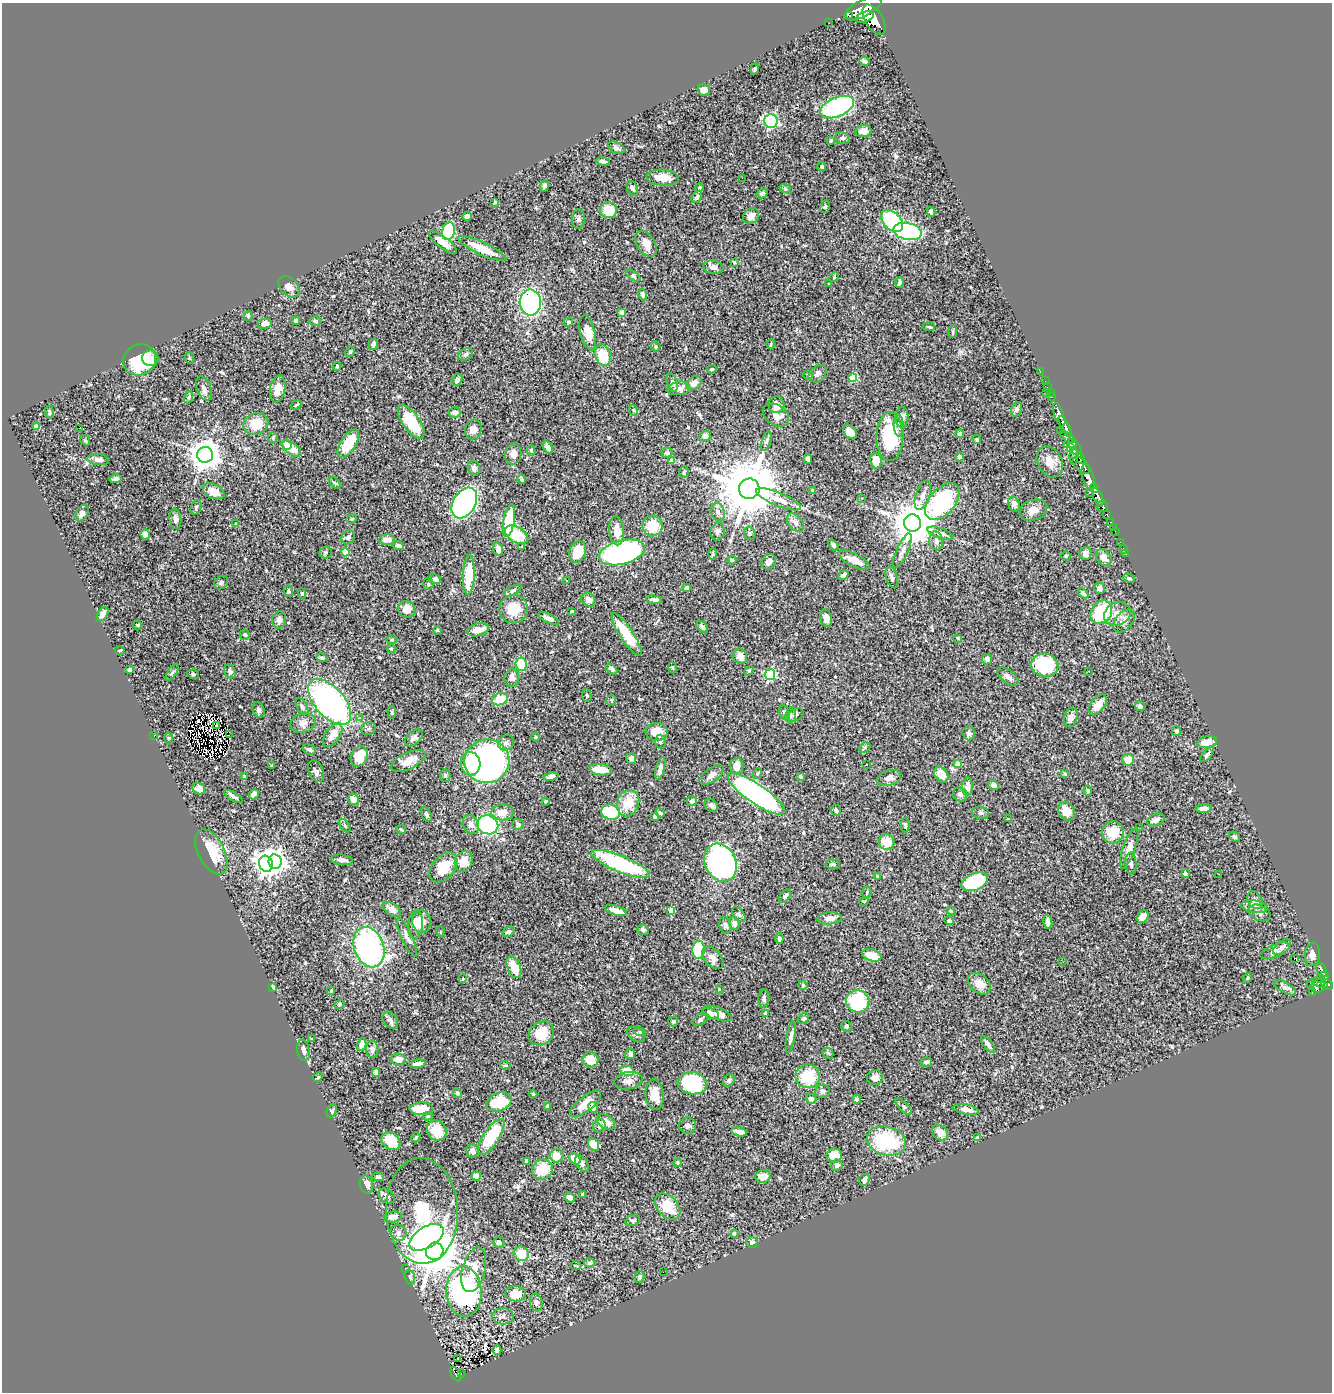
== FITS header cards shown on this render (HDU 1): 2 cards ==
NAXIS1  =                 1330
NAXIS2  =                 1390

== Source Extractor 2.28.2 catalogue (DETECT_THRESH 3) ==
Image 1330 x 1390 px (HDU 1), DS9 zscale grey, 1 PNG px = 1 image px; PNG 1334 x 1394 px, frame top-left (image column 1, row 1390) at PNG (2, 3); each listed source drawn as its Kron ellipse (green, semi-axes under 4 px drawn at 4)
Background 0.836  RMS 0.026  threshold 0.0773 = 3 sigma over >= 5 px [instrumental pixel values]
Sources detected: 537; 2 with non-positive FLUX_AUTO (blend fragments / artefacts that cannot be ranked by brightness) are neither listed nor drawn; of the other 535, the 500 brightest by FLUX_AUTO listed and drawn (35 fainter detections omitted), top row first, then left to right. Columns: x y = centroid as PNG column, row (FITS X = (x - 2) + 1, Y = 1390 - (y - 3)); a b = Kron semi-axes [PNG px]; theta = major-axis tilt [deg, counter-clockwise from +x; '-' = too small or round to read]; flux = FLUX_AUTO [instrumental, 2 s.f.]
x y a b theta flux
863 8 20 8 27 6200
850 15 3 3 - 9800
864 17 9 5 21 1800
874 20 16 8 -59 5500
828 23 2 2 - 8.3
864 61 5 3 - 5.3
755 69 5 3 - 2.4
704 90 6 5 - 9.5
837 107 18 9 23 230
771 121 7 6 - 250
863 131 8 6 7 13
842 138 7 5 -16 3.6
830 141 4 3 - 2.6
616 148 9 5 -26 4.5
603 161 7 3 -6 4.7
821 167 4 4 - 3.5
663 178 16 8 -4 26
742 178 2 2 - 27
545 186 6 4 75 4.3
699 187 4 4 - 2.2
632 188 8 5 -66 5.2
785 188 6 4 -21 2.2
762 194 6 4 27 3
697 197 7 4 57 3.9
495 202 4 4 - 2
825 207 6 5 - 2.8
608 210 8 8 - 38
931 212 5 3 - 3.9
467 216 4 4 - 4.7
751 216 8 7 - 8.7
578 219 9 6 83 5.4
892 221 13 8 -45 190
448 231 9 6 74 120
907 231 14 8 -12 400
443 242 17 5 -38 19
646 244 14 9 -58 18
482 249 26 6 -25 35
734 262 3 3 - 2.1
713 267 10 6 -9 8
633 276 8 4 -33 2.7
834 277 5 3 - 1.8
899 283 5 4 - 5.3
829 284 4 3 - 1.8
289 287 12 8 -45 10
643 294 6 4 -78 5.3
530 303 13 10 -89 300
622 312 4 4 - 13
248 316 5 3 - 2.1
296 321 4 4 - 3
315 321 6 5 - 2.5
568 322 4 4 - 3.1
264 324 7 5 11 9.7
929 327 6 2 -5 1.8
953 331 6 3 -90 2.2
588 333 18 7 -76 27
373 344 6 4 77 5.2
771 344 5 3 - 2.1
655 347 5 5 - 3.1
350 352 5 4 - 2.8
466 354 8 5 29 4.1
603 355 11 8 -71 44
150 358 8 7 - 10
189 358 6 4 -71 1.8
140 360 17 15 28 82
337 366 4 3 - 2.4
712 369 5 3 - 2.3
1040 371 2 2 - 13
818 374 10 7 42 7.3
808 375 4 4 - 2.2
853 378 4 4 - 40
457 380 6 5 - 5.9
1045 381 2 2 - 11
672 383 9 5 -72 4.5
694 383 8 6 40 9.4
1047 387 2 2 - 15
204 388 13 7 -68 8.1
679 388 11 6 10 12
278 389 13 7 79 16
1047 393 3 2 - 35
1050 393 3 3 - 27
189 397 6 4 71 2.2
1051 397 4 3 - 50
296 405 6 3 35 1.9
776 405 8 8 - 13
1017 409 7 5 74 3.7
633 410 5 3 - 1.6
49 412 6 4 -84 3.3
455 412 6 5 - 8.7
776 415 14 10 -35 17
1059 415 12 5 -70 2000
902 417 11 6 88 10
411 422 19 8 -55 77
256 424 12 11 - 33
899 426 11 5 -87 5.3
36 427 4 4 - 19
1065 427 12 4 -63 1700
79 428 3 3 - 23
473 429 10 8 76 11
1060 430 2 2 - 16
850 432 8 5 -50 21
959 434 4 4 - 5.3
705 436 6 5 - 11
890 437 24 13 90 96
1068 437 8 4 -33 680
273 438 6 4 72 2.6
85 440 6 4 -54 2.4
977 440 4 4 - 3.1
766 441 10 4 71 4.1
286 444 5 5 - 6
348 444 16 7 57 47
1070 444 7 3 14 670
548 447 7 4 -66 9.5
1070 447 3 3 - 410
1075 448 8 5 -55 520
292 449 11 6 -38 28
531 450 5 4 - 2.4
667 453 5 5 - 4.8
513 454 10 8 83 11
205 455 8 8 - 2700
1074 456 9 3 88 170
960 457 4 3 - 5.3
1080 458 6 4 -65 510
808 459 5 3 - 4.7
98 460 11 5 -6 8.3
671 461 4 4 - 9.9
876 461 8 5 -83 20
1050 462 16 12 -62 19
1081 466 11 6 -43 1500
474 468 7 6 - 6.5
684 472 6 4 78 2.4
1088 477 13 5 -74 3100
115 479 6 4 13 4.7
522 480 4 4 - 2.6
335 483 7 4 -44 2.6
1094 488 5 3 - 570
749 489 10 10 - 14000
812 490 3 3 - 2.1
213 491 11 7 -25 18
1089 493 3 2 - 32
923 495 15 7 72 10
1098 497 9 4 -67 1300
862 498 3 2 - 2.8
778 499 24 7 -22 23
942 502 22 13 49 230
464 503 16 11 59 400
1014 504 8 5 -72 6
196 507 8 5 67 3
1102 507 6 5 - 370
1033 510 14 10 19 15
718 512 9 6 -75 7.3
82 513 9 6 63 9.4
1106 514 3 3 - 130
175 519 10 6 -83 6.8
352 519 5 4 - 2.1
509 521 16 5 80 120
1111 522 3 3 - 47
795 523 10 7 -50 8.2
913 523 8 8 - 5600
236 524 3 3 - 1.6
653 526 10 10 - 49
1113 527 2 2 - 7.4
617 530 15 7 -85 19
718 531 9 7 78 5.5
1115 531 2 2 - 10
750 533 6 6 - 2.9
940 533 14 5 -19 7.4
145 534 5 4 - 8.1
517 535 13 7 -30 63
348 537 7 6 - 4
387 540 8 5 5 13
936 541 9 7 -81 8.2
1120 542 2 2 - 7.7
833 545 6 4 -54 5
398 546 6 4 -13 3.6
522 547 3 2 - 1.7
498 549 7 4 -78 8.7
1124 549 4 2 - 11
902 551 18 6 66 9.7
345 552 4 4 - 41
578 552 11 8 66 33
622 552 23 12 15 530
326 553 6 5 - 2.9
1086 553 6 6 - 7.7
713 554 6 4 89 2
1126 554 2 2 - 6.9
1066 556 5 4 - 2.1
1104 558 9 6 -49 9.9
732 560 4 2 - 2.5
854 560 17 6 -27 20
769 562 8 7 - 7.3
469 575 20 6 87 64
843 575 6 4 35 5.4
892 577 11 5 -73 6.1
1129 578 6 3 -22 2.8
435 579 6 4 -11 7
567 580 3 3 - 3.5
221 583 7 6 - 3.4
428 584 6 5 - 2.8
687 588 4 4 - 4.4
1099 588 6 5 - 6.3
288 591 5 4 - 4.1
513 591 9 4 27 3.8
302 593 5 4 - 3.2
1083 593 6 4 -44 3.7
589 600 7 6 - 9.4
654 600 8 3 -7 5.6
407 609 8 8 - 18
513 609 14 14 - 41
572 611 4 3 - 2.3
1101 612 12 10 56 94
103 614 8 4 58 8.1
1117 614 14 11 25 21
548 618 11 4 -25 7.5
826 618 9 6 -76 9.8
279 620 8 7 - 7
1124 621 13 8 49 9.9
138 625 5 3 - 1.7
702 627 7 4 -45 4.4
437 630 3 3 - 1.6
478 630 11 6 14 16
627 634 25 6 -56 64
245 635 5 5 - 3.9
958 638 4 3 - 1.9
392 639 6 4 0 2.2
391 649 4 4 - 2.1
120 650 5 3 - 1.7
740 656 8 7 - 15
322 658 5 4 - 3
987 659 5 5 - 6
521 664 7 6 - 61
1045 665 13 11 -13 100
672 667 5 4 - 2.2
612 669 6 4 -43 5.4
130 670 4 4 - 6.6
230 671 7 5 -67 4.7
749 671 5 4 - 2
1089 671 3 2 - 3.6
172 672 10 2 55 2.3
193 674 6 4 -12 2.4
770 675 5 5 - 160
1008 677 12 6 -38 7.8
512 678 9 7 86 7.8
587 695 6 4 -85 2.7
500 699 8 6 22 44
611 700 5 5 - 2.1
330 702 28 14 -48 490
1098 705 12 7 50 20
1140 706 5 4 - 5.2
302 707 9 5 -61 4.8
258 710 8 5 -68 5.1
392 712 6 3 -82 2
784 712 7 5 -78 3.3
791 715 8 5 82 3.9
795 715 8 6 32 4.1
360 717 3 2 - 5.4
1071 717 10 6 74 7.1
303 723 13 9 17 11
217 725 4 3 - 2.8
369 729 7 6 - 4.2
1176 731 5 4 - 2.6
657 732 11 9 -4 27
969 733 7 6 - 6.3
154 735 3 2 - 54
229 735 2 2 - 2.5
333 735 14 7 56 21
535 737 4 4 - 1.7
169 738 5 3 - 1.8
414 738 11 6 40 7.4
660 742 7 5 89 3.7
1207 742 10 6 10 20
506 743 8 7 - 6.7
865 747 6 4 44 2.7
309 749 7 5 -20 3.5
1207 754 9 4 49 3.9
359 756 10 8 65 35
631 758 5 5 - 5.1
1128 760 6 5 - 24
408 761 18 8 24 24
487 761 22 22 - 570
471 764 11 10 - 34
866 764 3 2 - 3.3
958 764 4 4 - 25
272 765 4 3 - 1.7
737 766 8 6 83 19
660 768 11 4 76 10
600 770 11 5 -7 24
316 771 12 7 -65 6.6
758 773 5 3 - 1.6
1064 773 4 3 - 6.8
941 774 9 6 -53 24
445 775 6 5 - 2.8
712 775 14 6 35 11
245 776 3 3 - 2.4
551 776 7 4 10 6
800 776 3 3 - 5.2
889 778 12 7 17 9.7
993 785 5 4 - 7
968 786 9 5 88 9.6
199 789 6 5 - 7.8
1088 791 5 4 - 2.4
254 794 5 4 - 10
756 794 34 9 -35 480
960 794 7 6 - 5.2
234 797 10 4 -30 4.6
353 799 5 5 - 14
546 801 3 3 - 2.8
692 801 5 5 - 8
628 803 13 11 69 37
711 805 7 5 -44 6
1204 809 8 4 4 9.2
836 810 5 4 - 4.3
1067 811 10 8 -56 22
611 812 9 7 -15 74
503 813 11 8 3 18
660 813 4 3 - 3.2
981 813 8 6 -14 4.1
426 814 8 5 -63 4.7
655 817 3 3 - 3.3
1008 819 4 3 - 1.6
1156 820 9 6 21 8.5
518 824 6 5 - 4
471 825 10 8 -63 10
488 825 11 9 -20 190
905 825 7 4 -88 3.3
345 826 7 4 -55 2.6
1140 828 3 2 - 2.3
401 829 5 4 - 1.9
1113 832 11 11 - 41
1234 837 6 4 -39 3.1
887 842 8 7 - 33
1129 848 22 6 71 16
211 852 24 13 -63 51
342 860 11 5 -7 6.6
464 861 11 8 68 24
275 862 7 6 - 870
720 863 19 15 -66 560
266 864 8 7 - 1100
621 864 31 8 -22 180
833 864 7 5 -3 4.4
1131 864 11 5 -86 5.3
443 867 17 11 50 44
1185 874 4 4 - 11
1219 874 2 2 - 84
878 877 4 3 - 1.7
974 882 14 8 23 130
867 892 6 4 82 2.3
785 896 8 5 51 3.6
1255 900 9 7 -55 7.6
864 901 5 4 - 1.9
1255 907 14 6 -10 9.5
392 909 10 6 -34 12
616 910 11 4 -18 13
671 910 4 4 - 22
951 911 4 3 - 1.7
1260 913 11 7 -26 7.5
739 915 8 5 -51 3.3
1143 917 7 5 54 11
829 918 12 6 4 11
421 921 11 9 -80 18
949 921 5 4 - 3.6
1048 922 7 4 -79 8.6
734 923 6 5 - 6.2
415 925 14 7 86 19
725 925 8 6 -76 5.4
643 930 6 5 - 4.9
441 932 5 3 - 1.7
508 932 6 5 - 4.4
407 937 21 5 -66 9.6
779 938 5 4 - 3.8
369 947 21 15 -70 410
1282 947 10 5 37 6.2
698 950 9 6 83 96
1275 951 15 6 21 7.5
1312 954 12 7 84 12
872 955 10 6 -18 31
713 958 13 8 -47 13
1295 958 3 3 - 33
1063 962 3 2 - 2.1
514 967 11 6 -68 32
1322 970 8 4 -65 200
1324 976 4 3 - 200
1247 978 5 3 - 1.6
463 979 4 4 - 1.7
1321 979 4 3 - 59
1310 983 2 2 - 11
1320 983 8 3 -25 440
979 984 13 9 -40 18
803 985 5 4 - 2
1327 985 6 5 - 470
1318 986 7 6 - 520
273 987 3 3 - 3.3
1285 988 12 5 -30 6.5
719 989 3 3 - 1.6
331 991 4 4 - 1.7
1312 993 4 3 - 34
764 998 9 5 86 5.4
858 1001 12 11 - 140
339 1004 5 4 - 2.6
717 1013 15 6 -21 12
766 1013 4 4 - 12
711 1014 9 5 -22 8.7
700 1019 8 5 32 3.5
803 1019 6 5 - 2.8
390 1020 9 7 -55 6
673 1021 5 5 - 3.2
846 1026 6 5 - 3
640 1032 6 4 -16 2.4
541 1033 13 11 36 42
636 1034 9 7 -33 5.3
791 1037 16 4 80 7.1
311 1039 3 2 - 2
988 1044 10 4 -52 6.7
362 1045 6 4 75 11
372 1049 9 6 -89 6
303 1050 11 6 -81 6.8
828 1053 6 4 -44 2.6
630 1054 5 4 - 6.2
399 1059 7 6 - 14
590 1060 8 7 - 31
926 1062 6 4 8 3.5
417 1064 8 3 7 8.3
505 1065 5 3 - 1.6
627 1071 7 5 -10 38
376 1073 4 4 - 5
808 1076 12 12 - 61
318 1077 5 4 - 1.8
875 1077 8 7 - 9.9
729 1080 7 5 54 4.1
628 1081 14 8 10 12
692 1083 14 11 -9 150
822 1091 7 6 - 4.8
457 1093 5 4 - 3.5
533 1094 4 3 - 1.6
655 1095 15 9 -83 26
811 1099 5 5 - 7.5
857 1099 4 3 - 3.8
499 1102 13 9 21 63
586 1104 19 7 38 22
547 1106 4 3 - 2.9
593 1107 5 4 - 6.2
904 1107 10 4 -45 3.9
421 1109 11 6 1 39
966 1110 13 5 -12 11
332 1111 7 4 64 3.7
428 1116 5 4 - 2.7
606 1122 10 6 -31 16
600 1126 6 6 - 6
688 1126 8 8 - 6.5
437 1131 11 9 -54 30
739 1132 8 4 -13 7.4
940 1133 9 7 -42 14
416 1137 5 2 - 1.6
491 1137 21 8 57 83
978 1138 4 4 - 13
391 1141 10 8 -42 38
886 1141 20 14 -14 130
594 1145 6 5 - 24
472 1151 7 6 - 7.9
834 1155 8 7 - 32
557 1156 7 6 - 18
575 1159 6 5 - 33
527 1161 4 3 - 9.9
678 1162 4 4 - 2.4
582 1164 9 5 -57 4.9
837 1165 6 5 - 6
542 1169 11 9 35 44
476 1176 5 4 - 21
763 1176 8 6 11 17
378 1177 6 4 -3 3.8
864 1180 6 5 - 5.9
366 1184 9 6 -77 9.2
583 1194 4 3 - 4.1
387 1196 9 6 -39 6.3
570 1197 6 4 -42 6.5
668 1206 15 10 -48 36
422 1211 53 36 -87 200
393 1217 9 5 7 9
633 1220 7 5 23 3.1
398 1233 8 7 - 6
734 1233 3 3 - 4
426 1237 19 10 31 310
752 1242 6 5 - 7
499 1243 6 5 - 7.5
435 1251 9 8 - 9900
521 1254 7 7 - 39
590 1263 6 4 0 3
576 1266 5 3 - 1.7
405 1269 3 2 - 2.2
474 1270 23 11 75 34
663 1272 2 2 - 2.9
410 1277 7 5 -71 4.2
640 1277 6 5 - 3.6
464 1292 25 17 -86 340
516 1294 10 8 -4 22
536 1302 9 6 -77 5.8
503 1316 11 8 -2 7.6
497 1350 5 4 - 6.5
457 1359 3 2 - 3.6
461 1373 3 2 - 16
456 1374 8 4 -61 150
At the frame edge (FLAGS 8, measured only in part): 1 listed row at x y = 863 8
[35 fainter detections neither listed nor drawn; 2 non-positive-flux detections neither listed nor drawn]